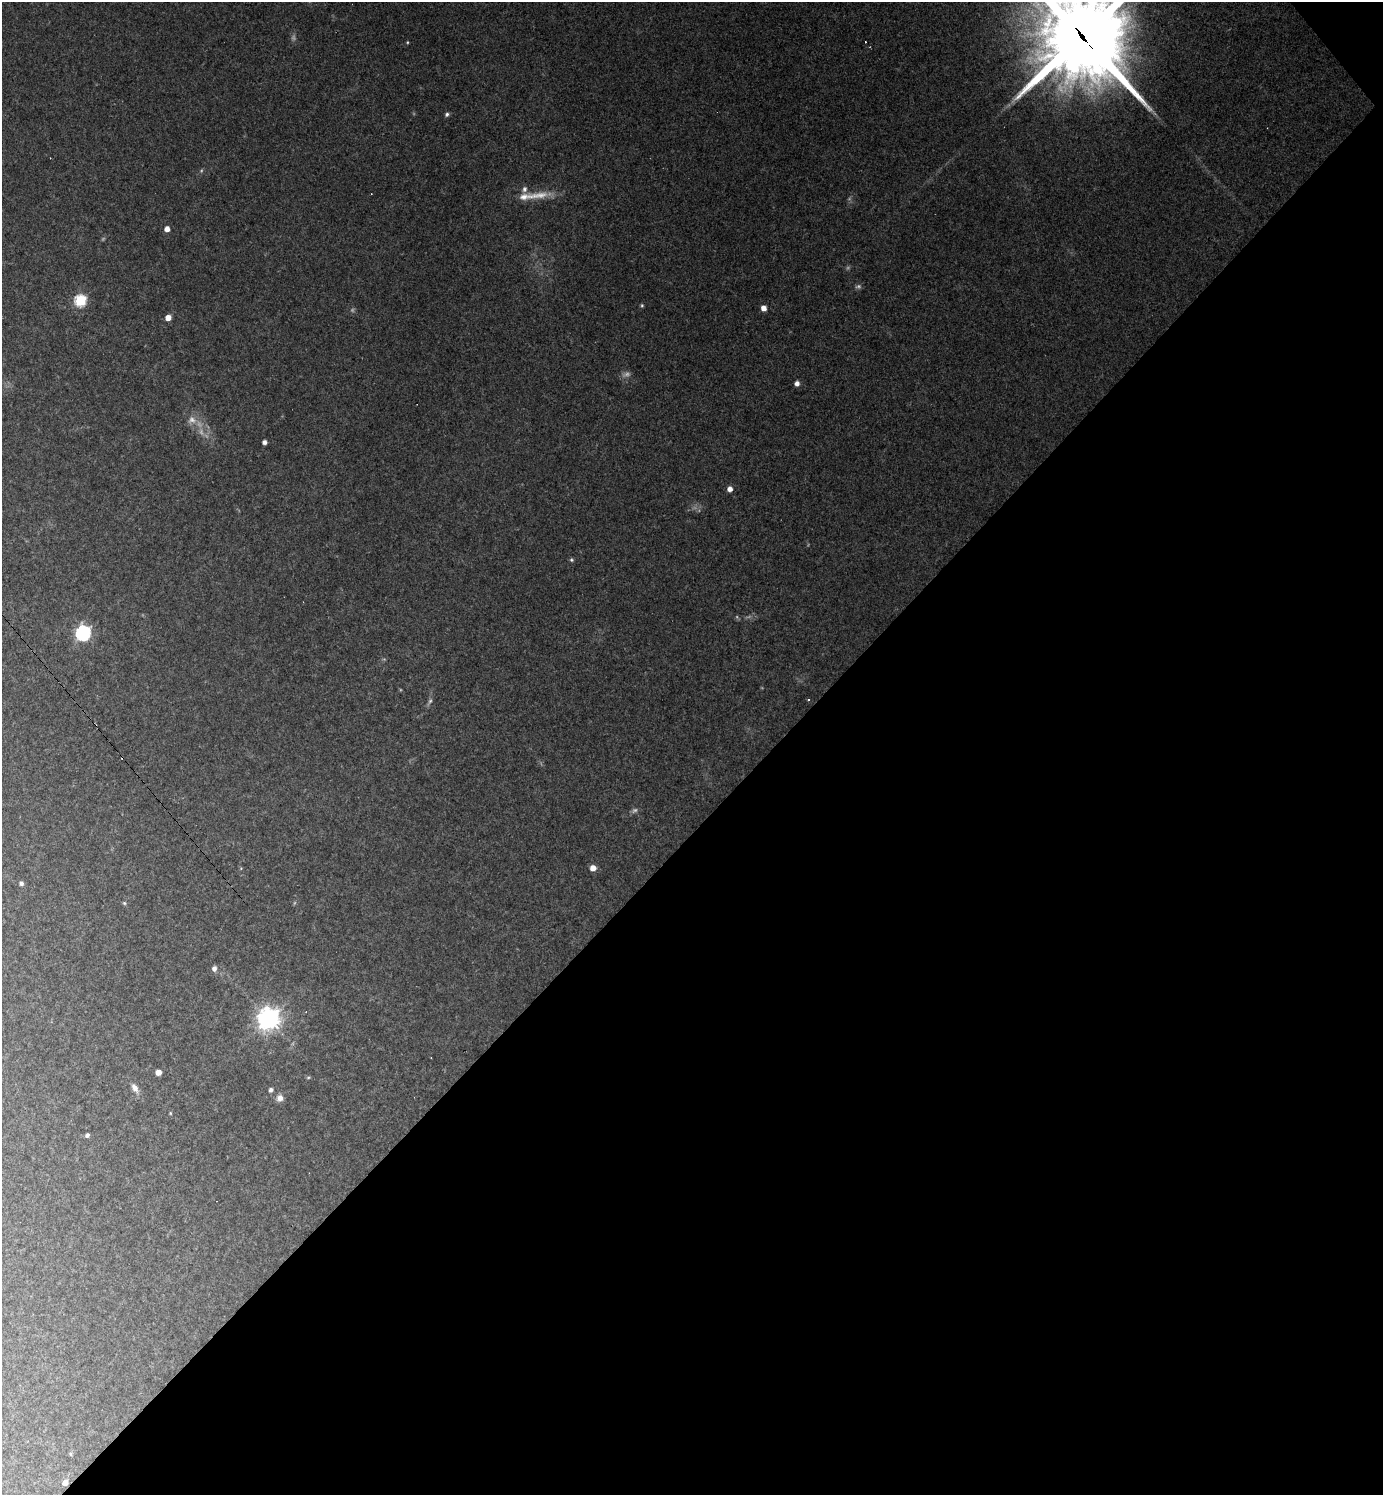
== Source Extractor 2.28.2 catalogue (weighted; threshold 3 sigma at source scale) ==
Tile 12 of 4 x 4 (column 4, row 3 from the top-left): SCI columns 4298-5678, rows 1495-2987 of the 5973 x 5974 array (HDU 1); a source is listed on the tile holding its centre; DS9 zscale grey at full resolution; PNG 1385 x 1497 px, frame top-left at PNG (2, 2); no overlay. Shown black and unused: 45% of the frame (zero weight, under 2 of 3 exposures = <1% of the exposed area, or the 3 px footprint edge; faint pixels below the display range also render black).
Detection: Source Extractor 2.28.2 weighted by HDU 2 'WHT'; one run over the whole footprint, this tile lists its part. Background 0.151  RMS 0.01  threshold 0.0459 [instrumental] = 3 sigma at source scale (4.5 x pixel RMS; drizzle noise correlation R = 1.50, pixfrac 1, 0.05/0.05 arcsec/px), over >= 5 px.
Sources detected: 50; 13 too faint to see at this stretch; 5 cosmic-ray / hot-pixel residue — not listed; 2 inside a brighter listed object's ellipse — not listed separately; the other 30 listed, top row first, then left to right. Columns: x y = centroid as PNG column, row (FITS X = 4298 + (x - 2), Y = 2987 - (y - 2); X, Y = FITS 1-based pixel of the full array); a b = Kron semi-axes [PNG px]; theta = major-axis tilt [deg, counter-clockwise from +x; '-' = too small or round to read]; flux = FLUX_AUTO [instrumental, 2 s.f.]
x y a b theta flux
1081 35 41 32 -55 13000
407 42 4 4 - 1
447 114 5 5 - 2.3
539 195 37 10 7 20
167 229 4 4 - 8.3
80 300 6 6 - 120
642 305 5 4 - 1.4
764 308 5 5 - 7.5
168 317 5 4 - 11
797 383 5 5 - 5.2
264 442 4 4 - 3.8
730 489 5 4 - 7.1
571 560 6 5 - 1.6
83 633 7 6 - 270
430 701 9 5 69 2.8
593 868 6 6 - 8.3
21 883 5 5 - 3.3
124 903 5 4 - 1.4
214 968 6 5 - 4.2
269 1019 8 7 - 880
431 1058 2 2 - 0.79
158 1072 5 5 - 8
308 1077 5 3 - 1.1
135 1088 14 7 -61 6.5
271 1090 5 4 - 3.4
280 1098 9 8 - 5.6
170 1113 4 4 - 0.94
87 1135 5 5 - 2.4
70 1454 5 4 - 1.5
65 1482 5 4 - 7.1
Overlapping masked pixels (flux is a lower limit): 1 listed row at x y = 1081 35
Isophote crosses this tile's border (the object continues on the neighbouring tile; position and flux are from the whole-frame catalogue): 1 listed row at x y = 1081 35